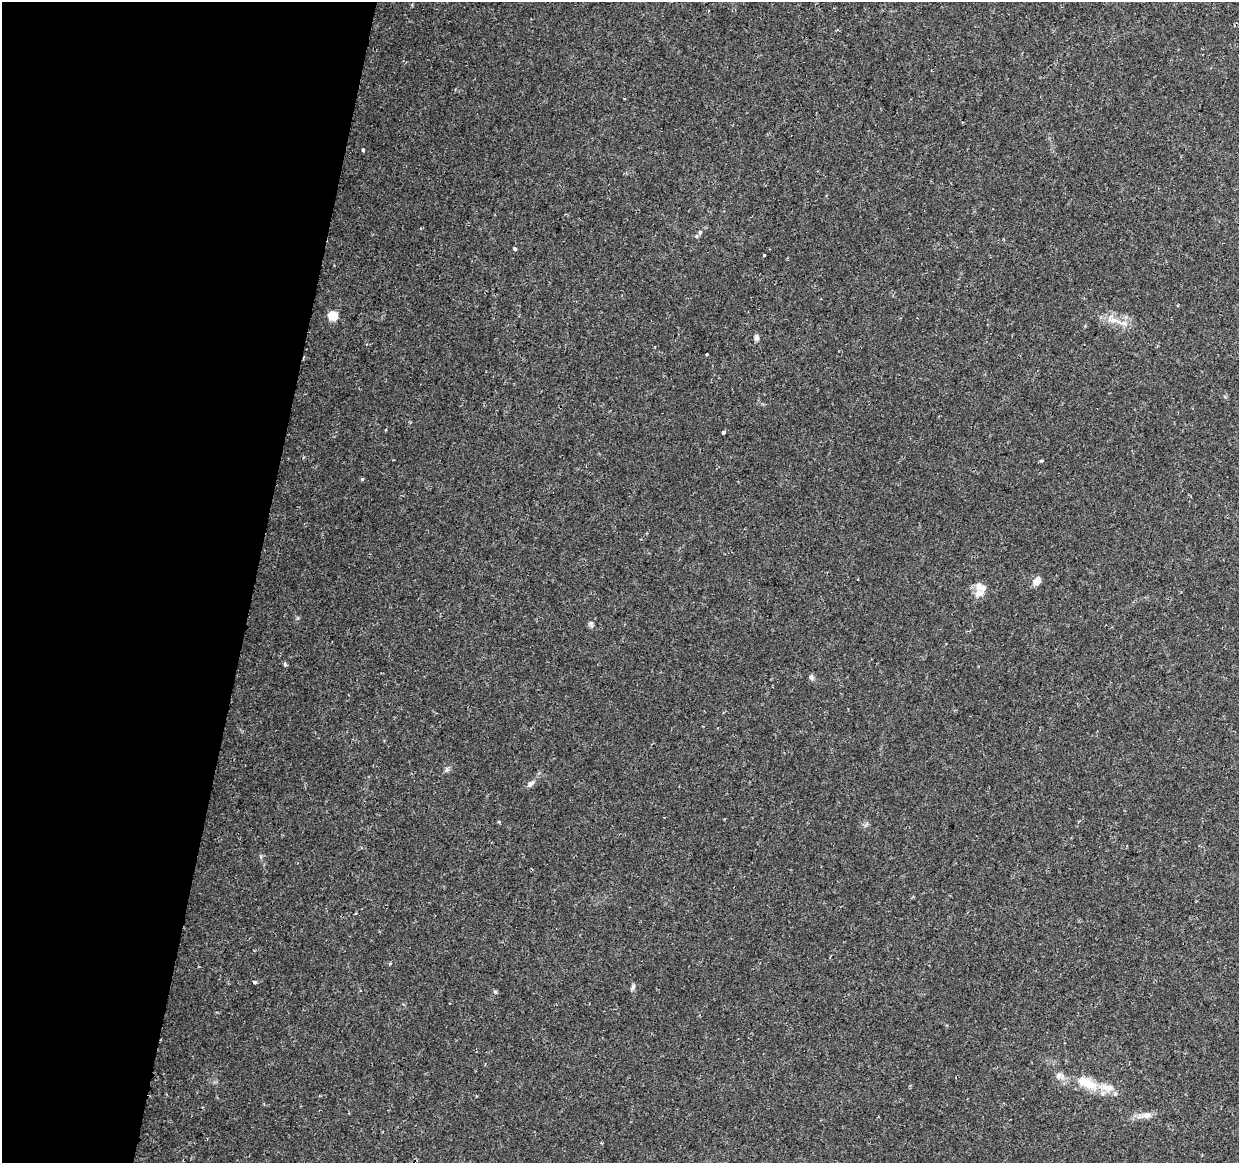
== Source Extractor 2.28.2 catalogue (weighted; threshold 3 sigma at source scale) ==
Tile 9 of 4 x 4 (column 1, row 3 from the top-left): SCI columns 19-1255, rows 1494-2654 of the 4976 x 5248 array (HDU 1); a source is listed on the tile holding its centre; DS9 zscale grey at full resolution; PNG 1241 x 1165 px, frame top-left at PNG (2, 2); no overlay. Shown black and unused: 20% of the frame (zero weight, under 2 of 3 exposures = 3% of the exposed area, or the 3 px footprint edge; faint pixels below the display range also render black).
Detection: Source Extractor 2.28.2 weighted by HDU 2 'WHT'; one run over the whole footprint, this tile lists its part. Background 0.0332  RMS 0.0032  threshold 0.0145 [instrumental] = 3 sigma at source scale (4.5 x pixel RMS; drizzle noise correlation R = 1.50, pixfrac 1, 0.0396/0.0396 arcsec/px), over >= 5 px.
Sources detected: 31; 1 cosmic-ray / hot-pixel residue — not listed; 2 inside a brighter listed object's ellipse — not listed separately; the other 28 listed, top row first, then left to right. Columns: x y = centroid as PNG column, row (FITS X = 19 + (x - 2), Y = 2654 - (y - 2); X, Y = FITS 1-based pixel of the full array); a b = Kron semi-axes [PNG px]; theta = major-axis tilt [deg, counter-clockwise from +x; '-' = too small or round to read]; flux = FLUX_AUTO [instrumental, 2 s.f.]
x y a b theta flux
708 11 3 2 - 0.33
624 98 3 2 - 0.26
363 150 3 3 - 1.4
700 232 5 5 - 0.47
515 249 4 3 - 0.85
764 255 3 3 - 0.65
333 316 5 5 - 14
1113 320 12 6 -1 1.9
1124 323 7 4 -19 0.81
756 338 8 6 -89 0.85
707 354 3 3 - 1
385 430 4 2 - 0.28
723 433 3 3 - 8.7
1041 461 3 3 - 0.57
362 479 3 3 - 0.62
1037 581 11 8 58 1.9
981 587 16 9 -22 2.4
285 664 6 4 -48 0.45
811 677 7 6 - 0.76
447 769 7 4 2 0.62
531 784 11 5 45 1.2
499 822 4 3 - 0.33
390 964 3 3 - 0.48
255 982 5 4 - 0.43
633 987 10 3 65 0.59
1059 1075 9 7 2 1.4
1087 1083 31 12 -25 8.7
1147 1115 14 8 7 2.1